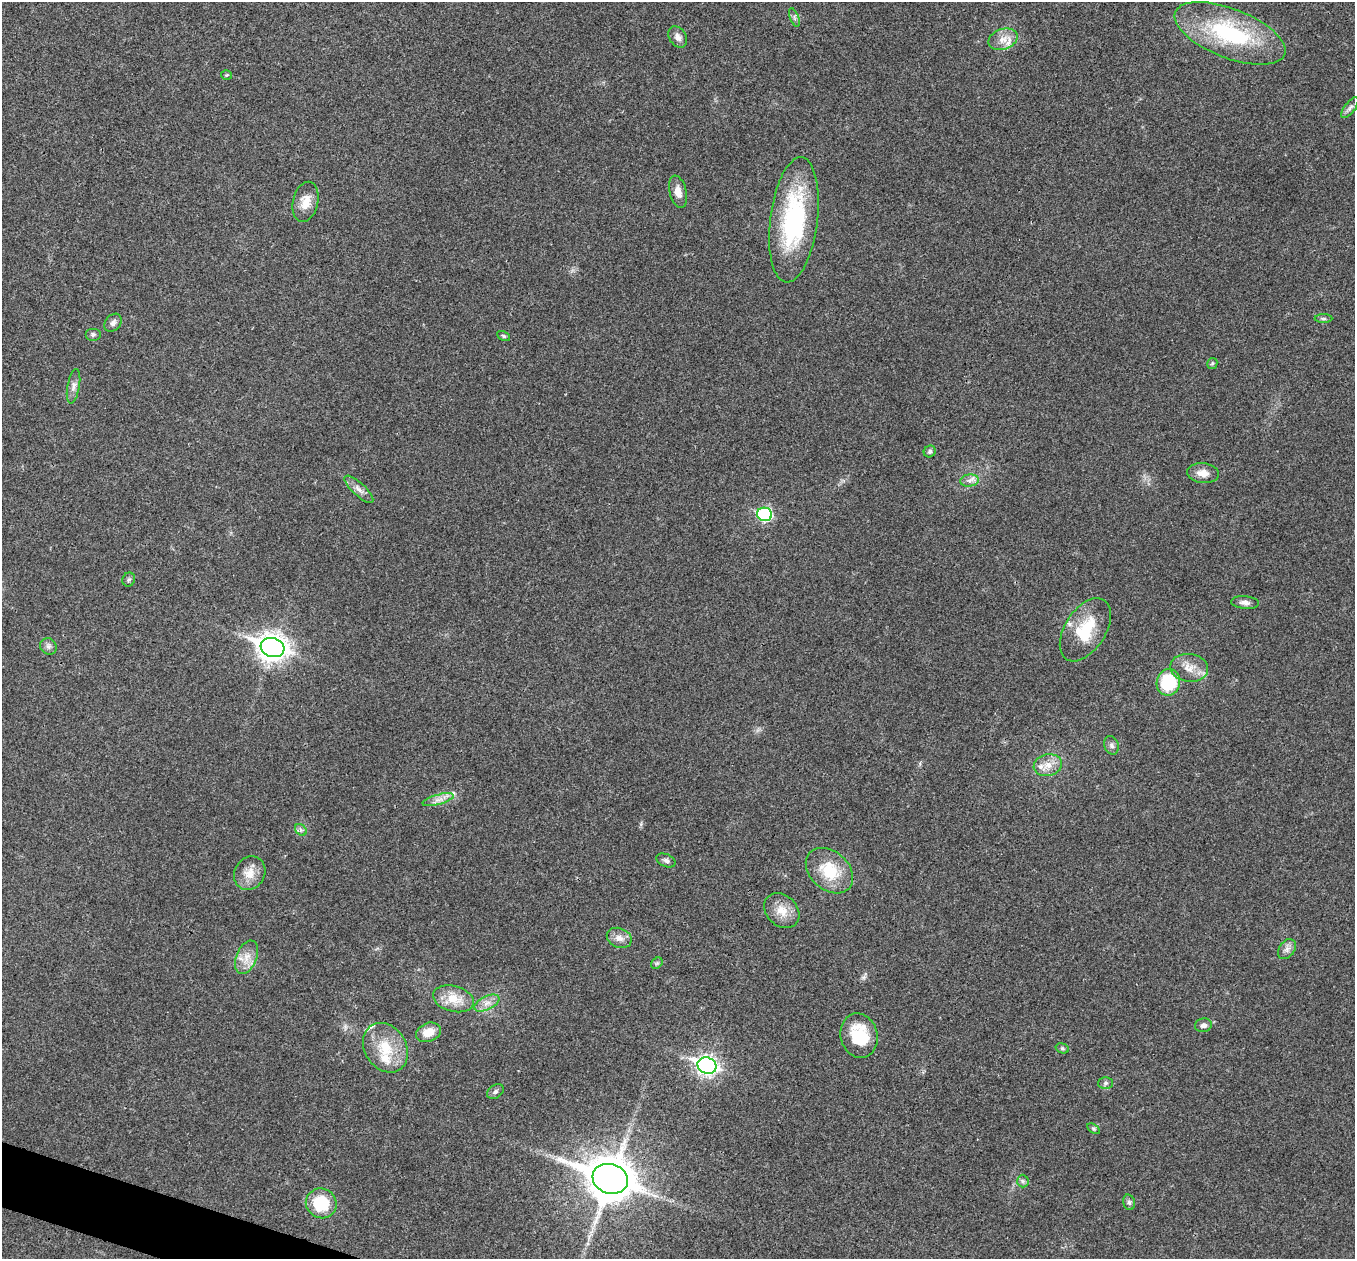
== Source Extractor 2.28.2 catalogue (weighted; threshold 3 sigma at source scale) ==
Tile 7 of 4 x 4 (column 3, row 2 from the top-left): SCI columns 2707-4059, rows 2651-3907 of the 5417 x 5431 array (HDU 1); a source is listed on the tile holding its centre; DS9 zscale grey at full resolution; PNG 1357 x 1261 px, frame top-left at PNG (2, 2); each listed source drawn as its Kron ellipse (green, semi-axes under 4 px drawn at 4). Shown black and unused: <1% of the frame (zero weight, under 3 of 4 exposures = <1% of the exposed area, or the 3 px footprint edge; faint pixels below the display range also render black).
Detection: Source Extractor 2.28.2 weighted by HDU 2 'WHT'; one run over the whole footprint, this tile lists its part. Background 0.0212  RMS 0.0041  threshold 0.0183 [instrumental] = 3 sigma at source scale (4.5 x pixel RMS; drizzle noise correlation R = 1.50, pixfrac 1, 0.05/0.05 arcsec/px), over >= 5 px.
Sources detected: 59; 5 inside a brighter listed object's ellipse — not listed separately; the other 54 listed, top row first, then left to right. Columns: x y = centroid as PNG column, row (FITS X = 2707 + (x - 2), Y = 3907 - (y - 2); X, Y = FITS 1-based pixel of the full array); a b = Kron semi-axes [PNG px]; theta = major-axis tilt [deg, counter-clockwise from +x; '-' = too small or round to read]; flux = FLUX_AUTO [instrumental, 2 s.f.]
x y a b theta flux
794 18 10 3 -69 0.74
1230 33 59 24 -21 45
678 37 12 8 -57 2.1
1003 39 15 10 19 4.1
226 75 5 4 - 0.54
1350 108 12 5 53 1.4
678 192 16 8 -76 3.9
306 202 20 12 77 5.6
794 220 63 23 83 53
1324 319 9 4 0 0.71
113 323 10 7 49 1.6
93 334 8 6 0 1
504 336 7 4 -28 0.64
1212 363 6 5 - 0.57
73 386 17 6 80 2.2
930 451 6 5 - 0.95
1203 473 16 10 -7 4
969 481 9 6 8 1.8
359 489 19 6 -43 2.7
765 514 7 6 - 45
129 580 7 6 - 0.88
1245 602 14 6 -5 1.9
1085 630 35 20 58 17
48 646 9 7 -45 1.5
272 647 12 9 -17 420
1189 668 19 14 -7 5.8
1168 682 13 11 72 23
1112 745 10 7 -69 1.4
1048 765 14 11 11 4.4
438 800 16 5 15 2.5
301 830 6 5 - 0.92
666 860 10 6 -21 1.3
829 871 26 19 -42 15
250 873 17 15 58 5.7
782 911 19 15 -44 6.3
619 938 13 9 -23 2.8
1287 949 11 7 56 2
247 957 17 10 69 4.8
657 963 6 5 - 0.69
453 999 21 13 -15 8.1
487 1003 14 6 26 2.9
1203 1025 8 6 10 1.5
428 1032 13 9 23 5.9
859 1036 22 18 -76 17
385 1048 26 20 -58 14
1062 1048 7 5 -18 0.72
707 1066 10 8 -21 180
1106 1083 7 6 - 0.99
495 1092 9 6 33 1.1
1094 1129 7 4 -31 0.68
610 1179 18 14 -20 1300
1023 1181 6 6 - 0.94
1129 1202 8 6 -74 1.1
321 1203 15 14 - 18
Overlapping masked pixels (flux is a lower limit): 1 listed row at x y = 610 1179